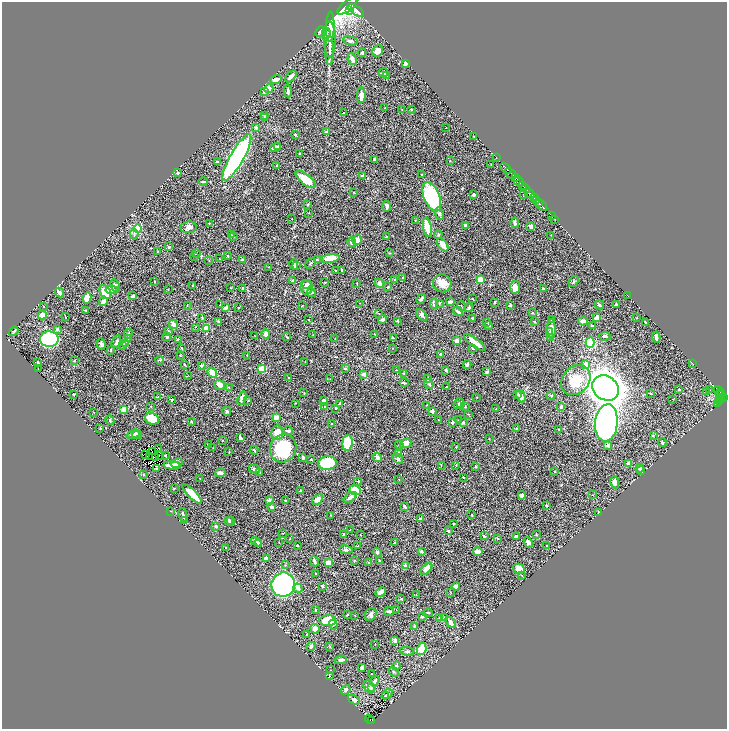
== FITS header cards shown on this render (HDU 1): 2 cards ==
NAXIS1  =                 1450
NAXIS2  =                 1454

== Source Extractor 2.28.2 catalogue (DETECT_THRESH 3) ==
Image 1450 x 1454 px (HDU 1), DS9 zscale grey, zoomed out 1/2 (1 PNG px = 2 x 2 image px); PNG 729 x 731 px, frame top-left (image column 2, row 1454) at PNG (2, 2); each listed source drawn as its Kron ellipse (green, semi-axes under 4 px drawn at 4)
Background 0.882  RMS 0.016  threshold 0.0494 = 3 sigma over >= 5 px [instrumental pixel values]
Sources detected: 468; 22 cannot appear on this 1/2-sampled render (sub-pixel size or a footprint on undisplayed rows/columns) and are neither listed nor drawn; the other 446 listed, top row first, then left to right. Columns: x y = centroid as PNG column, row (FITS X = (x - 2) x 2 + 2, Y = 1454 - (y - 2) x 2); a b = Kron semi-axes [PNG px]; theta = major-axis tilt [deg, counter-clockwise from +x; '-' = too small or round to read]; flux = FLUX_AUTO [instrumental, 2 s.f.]
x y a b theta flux
347 6 12 5 37 4900
356 10 9 4 -34 2600
349 11 3 3 - 450
330 27 15 4 89 34
320 31 6 3 63 4.8
326 33 5 3 - 6.8
330 39 18 6 -89 28
350 41 7 4 -13 9.6
330 51 14 3 89 14
378 51 6 5 - 21
362 53 4 3 - 5
352 59 6 3 -66 20
405 64 4 2 - 9.2
383 73 5 3 - 9.3
291 76 7 4 50 9.6
386 76 4 2 - 2.3
276 79 5 3 - 20
269 89 4 3 - 22
264 91 3 3 - 11
288 91 6 2 -87 8.6
361 95 8 3 87 26
384 108 3 2 - 1.6
402 110 2 2 - 1.6
411 110 3 2 - 2.9
343 113 2 2 - 1.3
265 115 4 2 - 4.9
264 118 3 2 - 2.1
256 128 2 2 - 7.2
446 128 2 1 - 0.86
326 132 2 2 - 14
295 135 2 2 - 5.6
474 137 4 2 - 1.4
277 147 3 3 - 5.3
275 148 5 3 - 13
300 154 2 2 - 2.4
496 157 2 1 - 28
237 158 26 6 60 660
375 159 4 3 - 4.9
450 161 3 2 - 1.5
217 162 4 3 - 3.6
277 165 2 2 - 2.5
491 165 4 1 - 1.3
506 168 6 2 -45 1300
178 173 4 3 - 3.9
511 173 6 2 -43 1000
422 175 3 2 - 3
363 176 3 2 - 6.2
515 178 3 2 - 200
305 179 12 5 -38 75
203 182 4 2 - 4.5
519 182 6 2 -42 570
523 186 3 2 - 300
526 189 5 2 - 430
354 192 3 2 - 1.1
530 193 5 2 - 1500
474 194 3 2 - 6.2
524 194 2 1 - 1.6
432 197 16 8 -67 400
534 198 3 2 - 330
537 200 3 2 - 520
539 202 2 1 - 290
308 204 4 3 - 3
541 205 7 1 -43 260
386 206 5 3 - 7.7
309 213 2 2 - 1.3
439 214 6 4 -75 9.2
551 215 3 1 - 15
292 218 2 2 - 1.2
555 219 3 1 - 28
415 221 2 1 - 0.99
209 223 2 2 - 1.8
515 223 5 3 - 9.9
465 225 3 2 - 6.2
531 226 3 3 - 11
188 227 8 6 5 13
427 227 9 3 -78 93
138 229 4 4 - 57
134 234 4 3 - 4.3
231 234 3 2 - 1.7
438 235 4 3 - 3.5
551 235 3 2 - 1.5
234 237 3 2 - 1.7
386 237 3 2 - 4.5
357 240 5 4 - 21
352 242 5 4 - 13
443 245 7 3 -56 32
169 247 3 2 - 4.4
157 252 3 1 - 1.3
196 253 2 2 - 10
389 253 3 2 - 1.5
194 256 2 2 - 1.1
228 256 3 2 - 2.2
219 258 2 1 - 0.79
330 258 9 4 10 50
243 260 4 3 - 5.7
317 260 2 2 - 6.9
209 261 2 1 - 0.83
310 263 6 3 47 3.4
294 264 5 3 - 9.5
296 265 3 2 - 2.5
268 267 3 2 - 1.4
342 270 2 2 - 2.7
336 271 3 2 - 2.7
403 278 4 2 - 3
395 279 2 2 - 4.4
480 280 4 3 - 32
293 281 2 2 - 21
155 282 2 2 - 1.5
573 282 6 3 53 4
325 283 3 2 - 1.6
357 283 2 1 - 1.6
379 283 5 4 - 12
442 283 9 9 - 39
306 284 5 4 - 6.8
193 285 2 2 - 3.7
115 286 7 3 -64 7.1
388 287 2 2 - 2.3
515 287 6 5 - 21
231 288 2 2 - 1.3
242 288 2 2 - 5.9
306 288 7 6 - 17
543 288 3 2 - 2.6
168 289 2 2 - 1.2
112 290 6 4 -6 7.5
105 292 7 5 -62 90
60 293 5 2 - 17
311 293 4 3 - 4.9
627 295 2 1 - 0.91
133 296 3 2 - 12
87 298 5 3 - 32
421 299 5 3 - 5.3
472 299 3 2 - 1.4
103 301 5 4 - 11
450 302 4 2 - 9.4
494 302 3 2 - 2.9
360 303 2 1 - 1.2
439 303 3 3 - 3.9
434 304 5 3 - 12
616 304 3 2 - 4
187 305 3 2 - 1.6
220 305 2 1 - 1.4
510 305 3 3 - 3.1
599 305 5 3 - 5.1
43 306 3 2 - 1.3
302 306 2 2 - 2
461 306 5 1 - 1.4
225 308 4 2 - 9.6
238 308 4 2 - 1.6
469 308 4 2 - 7.1
86 311 2 2 - 1.2
458 312 5 3 - 12
532 313 3 3 - 2
379 314 2 2 - 1.1
42 315 4 3 - 58
422 315 7 4 -47 8.9
65 317 2 2 - 1.5
202 317 2 2 - 2
637 317 3 2 - 1.5
472 318 3 2 - 1.9
597 318 3 3 - 30
382 319 4 2 - 8
551 319 2 1 - 0.96
309 320 2 2 - 2.7
218 321 4 3 - 3.2
397 321 3 2 - 2.3
583 321 5 3 - 18
487 322 3 2 - 3.1
534 322 3 3 - 2.6
645 322 2 2 - 2.1
173 324 5 3 - 25
489 325 4 3 - 3.4
592 326 3 2 - 3.7
195 327 3 2 - 1.2
206 328 2 2 - 69
57 329 3 2 - 22
551 329 9 4 -88 15
14 331 5 2 - 4.9
168 331 4 3 - 4.1
550 332 4 3 - 3.8
128 334 5 2 - 4
266 334 4 3 - 13
375 334 2 2 - 1.4
313 335 3 2 - 0.97
255 336 2 2 - 1.2
605 336 6 3 5 7
167 337 4 3 - 6.6
287 337 3 2 - 2.4
656 337 5 2 - 14
129 338 4 2 - 1.5
393 338 3 3 - 2.3
551 338 3 3 - 8.5
49 339 9 8 - 340
178 339 3 2 - 1.7
335 339 2 2 - 1.8
457 341 3 3 - 29
116 342 7 3 66 9.6
475 342 12 3 -37 26
126 343 4 3 - 3.8
590 343 5 4 - 140
101 344 6 4 -75 6.3
123 346 4 3 - 2.8
182 348 3 2 - 2.4
393 348 2 2 - 1.1
473 349 2 2 - 3
110 350 3 2 - 4.2
440 354 2 2 - 7.5
180 355 3 2 - 1.4
247 355 2 2 - 1.5
75 360 3 2 - 1.8
159 360 4 2 - 1.7
305 362 2 2 - 1
38 363 3 2 - 3.3
692 363 3 2 - 1.5
184 364 3 2 - 2.4
467 364 4 3 - 7.5
201 365 3 2 - 4.4
586 365 4 3 - 29
345 368 3 3 - 3.9
38 369 2 1 - 1.6
262 369 4 3 - 56
396 370 3 2 - 1.2
446 371 3 3 - 6.5
487 372 3 3 - 8.7
212 373 5 3 - 59
404 373 3 2 - 2
363 374 3 3 - 10
187 376 3 2 - 1.2
289 378 2 2 - 2.6
330 379 2 2 - 1.2
428 379 4 3 - 3.4
576 380 16 13 46 83
404 383 5 3 - 5.1
429 384 5 3 - 5.6
220 385 6 4 -34 14
229 387 2 2 - 1.5
447 387 2 2 - 2
605 388 14 11 -36 7300
679 389 2 2 - 2.9
709 390 3 2 - 1.3
718 390 5 2 - 260
707 392 3 2 - 1.7
304 393 3 2 - 1.4
650 393 2 2 - 1.5
721 393 2 1 - 120
74 394 2 2 - 3
518 394 3 3 - 3.5
720 394 2 1 - 85
722 395 2 1 - 37
521 396 6 4 -65 19
551 396 4 3 - 3.5
158 397 4 2 - 1.8
477 397 2 2 - 1.1
724 397 4 2 - 490
242 398 7 3 71 17
673 399 2 1 - 0.89
721 399 3 2 - 110
171 400 2 2 - 13
324 400 3 3 - 8.2
719 400 3 2 - 160
248 401 2 2 - 1.2
295 403 2 1 - 0.95
340 403 3 2 - 2.2
460 403 5 3 - 6.2
718 403 3 1 - 44
426 405 2 1 - 0.83
457 405 3 2 - 1.7
151 406 2 2 - 1.6
324 406 3 2 - 1.8
465 407 2 2 - 1.3
561 407 3 3 - 6.6
336 408 2 2 - 5.7
124 409 3 3 - 42
496 409 2 2 - 1.5
227 411 4 4 - 6.4
432 411 3 2 - 10
93 412 2 1 - 1.1
468 414 2 1 - 0.82
276 418 4 3 - 41
152 419 7 5 -14 59
110 420 5 3 - 2.9
438 420 2 2 - 0.91
459 420 4 2 - 2.5
191 422 3 2 - 2.6
463 422 3 3 - 3.9
452 423 3 3 - 4.3
606 423 18 11 84 1600
332 424 2 2 - 1.4
100 428 2 2 - 2.3
516 428 4 2 - 1.8
559 429 2 2 - 1.4
288 431 4 3 - 6.3
277 433 7 6 - 43
133 434 7 3 22 14
137 435 5 4 - 8.6
653 436 2 2 - 1.7
241 438 4 2 - 15
489 438 3 2 - 1.8
222 440 2 2 - 0.96
347 443 8 5 84 110
406 443 6 4 27 20
662 443 4 3 - 3.7
208 444 2 2 - 0.99
399 445 4 3 - 2.6
608 445 2 2 - 18
456 447 3 2 - 1.6
159 448 2 1 - 3.5
213 448 2 1 - 0.92
283 448 14 13 - 160
254 450 4 2 - 3.1
229 451 3 2 - 1.8
152 452 2 1 - 0.63
398 453 3 2 - 1.9
145 454 2 1 - 2.1
159 455 2 1 - 1.5
165 455 3 2 - 1.9
149 456 2 1 - 1.5
303 457 4 3 - 6.3
377 457 5 3 - 8.5
155 458 2 1 - 1.8
398 458 6 3 -44 3.7
311 459 2 2 - 1.8
177 463 6 4 24 7.4
327 463 9 6 6 130
629 463 4 3 - 19
441 465 4 2 - 1.5
456 465 2 2 - 1.3
172 466 8 3 -6 36
476 466 4 2 - 2
157 468 2 2 - 2.1
640 468 4 3 - 4.1
255 469 5 3 - 12
641 470 4 3 - 7.2
555 471 4 3 - 2.5
260 472 3 2 - 1.7
220 473 5 3 - 12
143 475 4 3 - 3.1
463 477 2 1 - 1.5
200 478 3 2 - 1.5
399 479 2 2 - 0.94
358 481 2 2 - 1.4
615 482 6 4 -78 17
174 488 4 2 - 1.4
355 490 6 5 - 66
300 491 3 2 - 3.1
192 494 13 3 -45 63
522 495 4 4 - 9.3
593 495 2 2 - 1
350 497 7 4 34 14
317 499 6 4 42 17
285 500 3 2 - 1.3
269 501 2 2 - 36
546 505 3 2 - 3.3
272 507 4 3 - 11
405 507 3 2 - 8.9
170 511 2 1 - 1.4
598 512 3 2 - 2
183 515 7 3 -78 9.2
331 515 2 2 - 1.8
472 515 2 2 - 2.6
420 519 3 2 - 7.4
229 520 4 2 - 4.2
185 521 3 3 - 2.9
231 521 4 3 - 4.6
453 524 4 3 - 2.4
216 526 2 2 - 11
350 530 3 2 - 1.2
448 531 2 2 - 9.9
283 533 3 2 - 1.6
344 534 2 2 - 13
536 534 3 3 - 2.4
360 535 2 2 - 0.99
484 536 4 2 - 5.4
516 536 4 2 - 7
498 538 3 2 - 1.4
289 539 2 2 - 1.2
256 542 6 3 -31 6
279 542 2 1 - 1.5
528 542 5 3 - 13
259 543 3 3 - 2.5
395 543 3 2 - 3.8
297 545 2 2 - 2.6
358 546 2 1 - 1
547 546 2 2 - 1.2
226 548 3 2 - 1.7
346 550 7 4 -10 5.7
421 551 4 3 - 4.6
377 552 4 4 - 6.1
478 552 4 4 - 14
266 559 4 3 - 12
354 560 2 2 - 2
379 560 2 2 - 3
314 561 5 2 - 6.2
328 563 4 3 - 35
369 563 3 2 - 1.8
285 565 3 3 - 2.6
405 565 2 2 - 17
426 569 7 4 45 16
519 569 6 5 - 24
315 573 2 2 - 1.1
522 575 3 2 - 1.9
283 585 12 11 - 1500
322 586 3 2 - 7.8
456 586 4 3 - 12
298 588 5 4 - 6.1
381 592 5 3 - 15
450 592 2 1 - 0.82
416 594 2 2 - 1
401 599 3 2 - 2.9
396 609 2 2 - 1.2
316 610 3 3 - 3
389 612 5 2 - 8.6
428 613 5 3 - 3.8
371 614 6 5 - 8.9
347 615 4 2 - 2.3
355 615 2 2 - 1.8
422 617 3 3 - 3
439 618 2 2 - 1.2
444 618 4 3 - 3.7
328 621 8 5 1 73
450 622 6 3 -48 12
333 625 5 4 - 4.8
414 626 4 2 - 3.7
315 629 4 4 - 17
307 635 3 2 - 3
395 640 4 3 - 13
375 644 2 2 - 1.1
311 646 4 3 - 7.2
330 646 4 2 - 2
422 649 6 4 75 68
407 651 7 4 -8 7.1
341 660 6 3 12 10
396 666 4 3 - 4.7
362 667 3 3 - 9.7
330 670 2 2 - 1
394 672 5 3 - 3.2
371 674 2 1 - 1.4
329 676 2 1 - 1.5
375 681 5 3 - 8.2
369 687 7 5 -58 7.5
372 688 4 4 - 3.1
346 690 5 3 - 8.2
387 694 6 4 37 6.5
385 696 3 3 - 2.4
354 700 6 4 -36 12
370 720 5 2 - 100
372 721 4 2 - 99
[22 sub-pixel or undisplayed-footprint detections neither listed nor drawn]